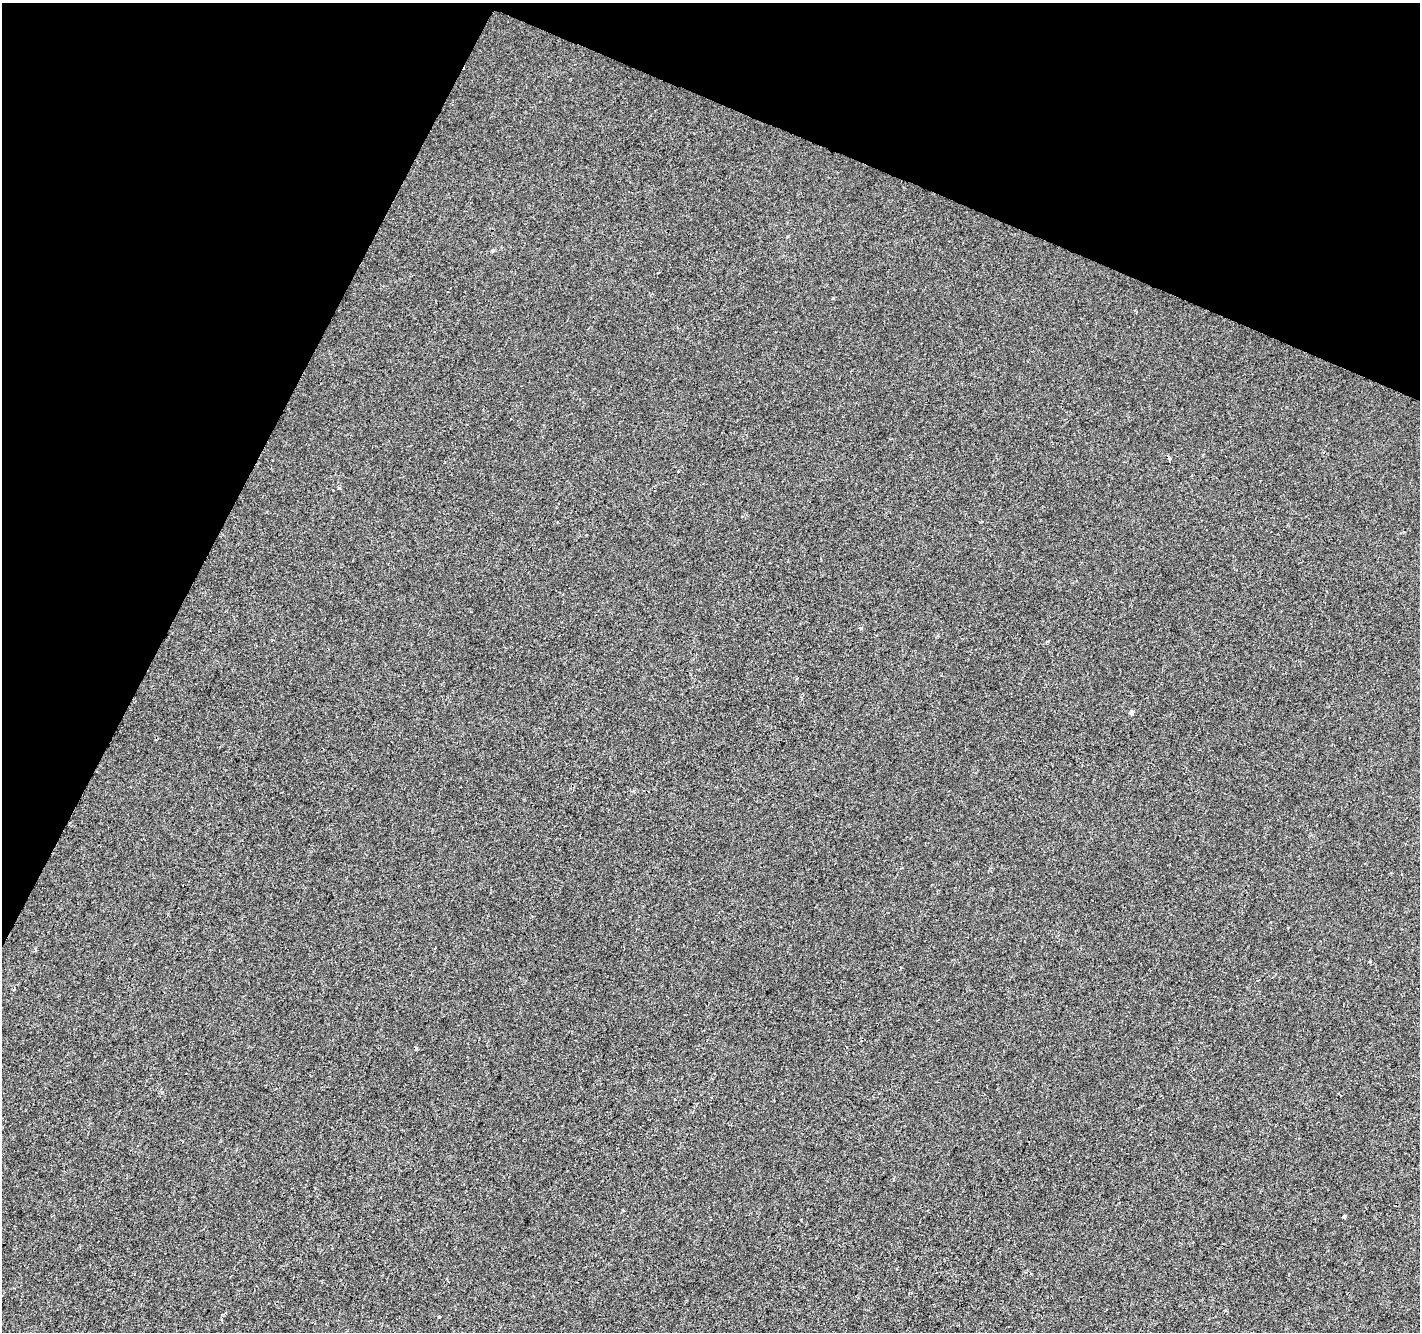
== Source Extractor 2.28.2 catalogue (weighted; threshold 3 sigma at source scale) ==
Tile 2 of 4 x 4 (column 2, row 1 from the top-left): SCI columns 1419-2836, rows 4193-5522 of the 5679 x 5792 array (HDU 1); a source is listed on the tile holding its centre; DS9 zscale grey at full resolution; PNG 1422 x 1334 px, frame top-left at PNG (2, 3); no overlay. Shown black and unused: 22% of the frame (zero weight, under 2 of 3 exposures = <1% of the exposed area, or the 3 px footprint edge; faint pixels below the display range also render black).
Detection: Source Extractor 2.28.2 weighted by HDU 2 'WHT'; one run over the whole footprint, this tile lists its part. Background -6.38e-04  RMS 0.0042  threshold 0.0188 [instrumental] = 3 sigma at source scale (4.5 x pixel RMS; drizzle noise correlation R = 1.50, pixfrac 1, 0.0396/0.0396 arcsec/px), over >= 5 px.
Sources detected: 6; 1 cosmic-ray / hot-pixel residue — not listed; the other 5 listed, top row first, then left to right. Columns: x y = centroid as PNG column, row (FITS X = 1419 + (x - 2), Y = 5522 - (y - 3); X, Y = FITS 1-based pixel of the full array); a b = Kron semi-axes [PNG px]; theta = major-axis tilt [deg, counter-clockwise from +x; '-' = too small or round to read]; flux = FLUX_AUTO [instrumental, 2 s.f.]
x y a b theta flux
1132 712 5 5 - 1.2
416 1048 3 3 - 2.1
1344 1216 4 3 - 0.73
1225 1311 4 3 - 0.43
439 1317 3 2 - 0.4